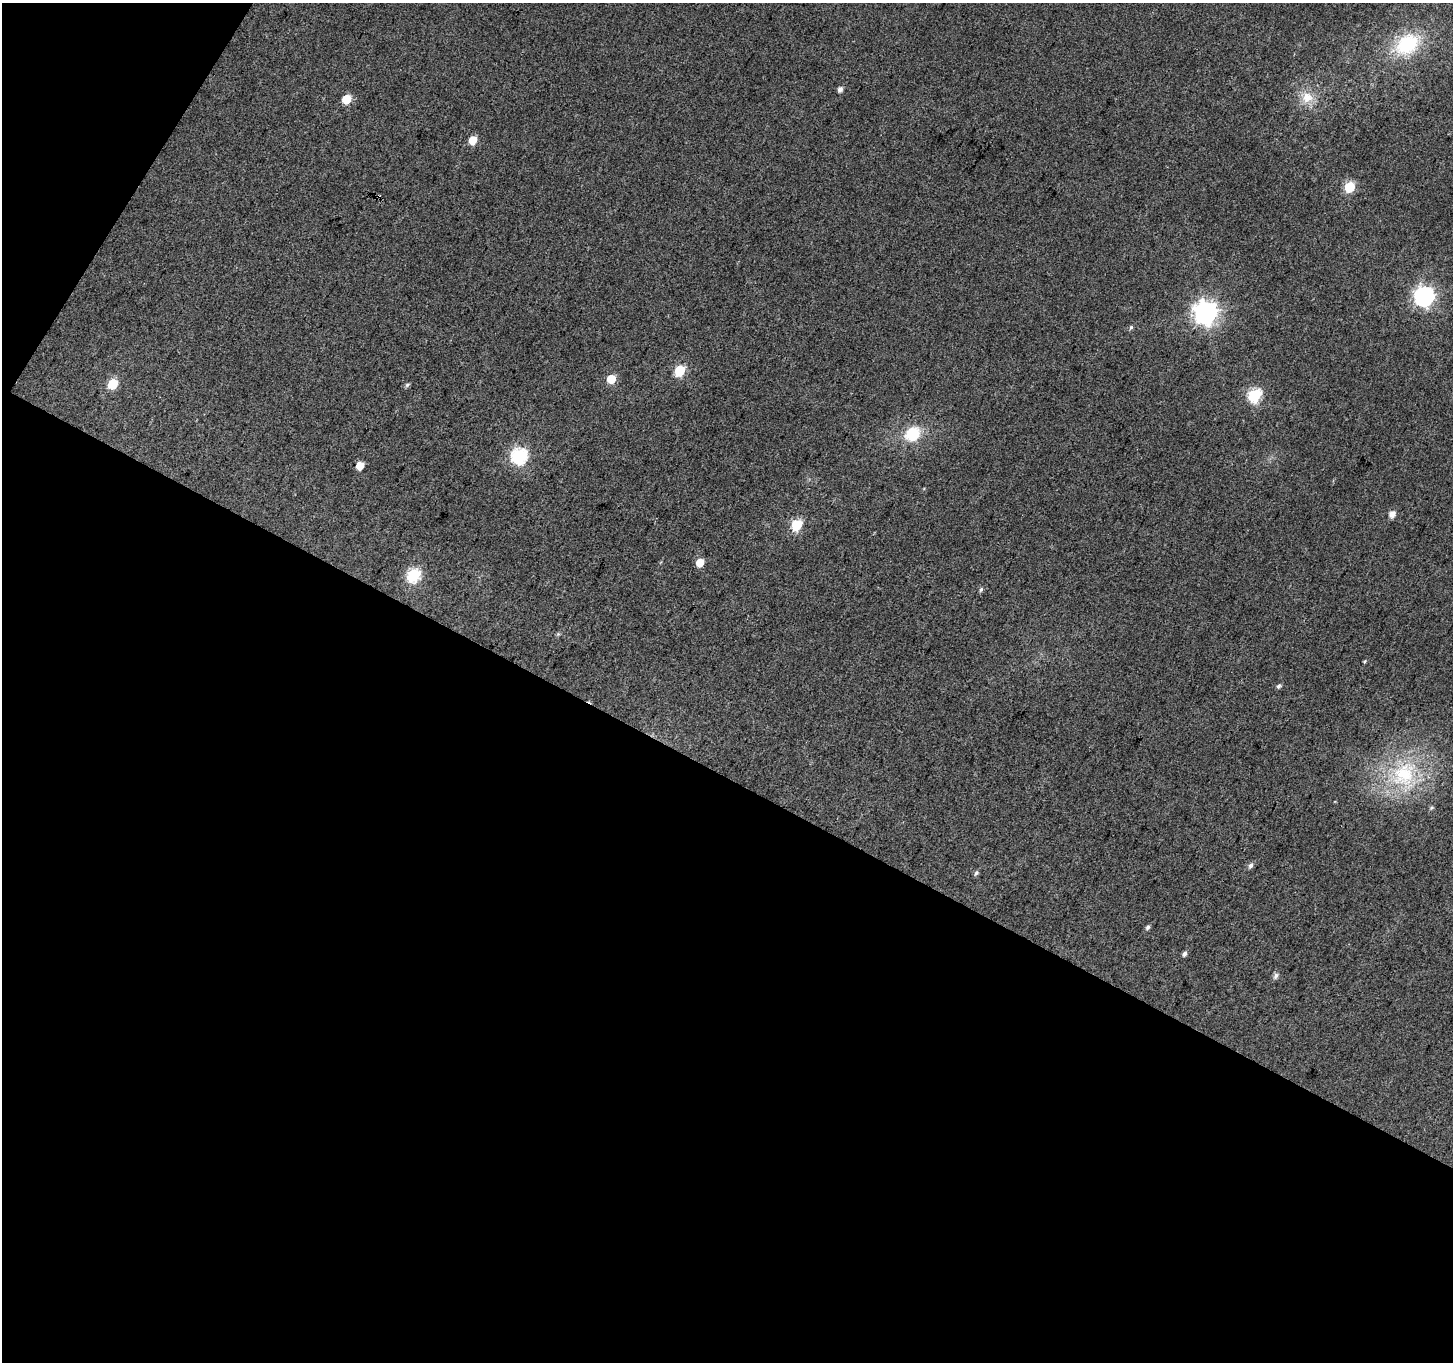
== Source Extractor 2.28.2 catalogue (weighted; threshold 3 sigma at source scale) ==
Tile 3 of 2 x 2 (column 1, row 2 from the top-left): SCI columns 2-1452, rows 121-1480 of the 2904 x 2941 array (HDU 1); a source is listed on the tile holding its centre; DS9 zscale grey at full resolution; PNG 1455 x 1364 px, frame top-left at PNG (2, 3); no overlay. Shown black and unused: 46% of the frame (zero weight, under 3 of 4 exposures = <1% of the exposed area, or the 3 px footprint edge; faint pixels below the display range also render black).
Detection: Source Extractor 2.28.2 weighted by HDU 2 'WHT'; one run over the whole footprint, this tile lists its part. Background 0.0867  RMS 0.012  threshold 0.0554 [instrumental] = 3 sigma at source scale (4.5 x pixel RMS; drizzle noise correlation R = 1.50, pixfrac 1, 0.0396/0.0396 arcsec/px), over >= 5 px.
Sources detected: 33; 1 cosmic-ray / hot-pixel residue — not listed; the other 32 listed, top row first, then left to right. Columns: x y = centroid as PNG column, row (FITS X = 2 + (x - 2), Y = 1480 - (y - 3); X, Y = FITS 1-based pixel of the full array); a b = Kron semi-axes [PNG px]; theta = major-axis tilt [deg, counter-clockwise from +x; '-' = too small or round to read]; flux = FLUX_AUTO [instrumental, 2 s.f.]
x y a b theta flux
1407 44 31 22 34 82
840 89 5 5 - 5.3
1307 97 17 15 -7 22
346 99 6 5 - 38
473 140 6 5 - 28
1350 187 6 6 - 73
1424 296 8 7 - 580
1206 312 8 8 - 950
1131 327 6 5 - 2
680 370 6 6 - 89
611 379 6 5 - 31
113 384 6 5 - 63
407 385 7 4 39 2.3
1254 395 7 6 - 170
912 434 21 17 36 40
519 455 7 7 - 280
360 465 5 5 - 22
1392 514 6 5 - 11
797 525 6 6 - 97
700 562 5 5 - 24
414 575 7 6 - 180
981 589 6 5 - 2.3
558 634 5 5 - 1.6
1365 661 5 3 - 1.4
1278 686 6 5 - 2.9
1404 774 45 34 54 120
1431 808 6 5 - 2
1251 865 8 5 65 4.1
976 873 7 5 60 2.8
1148 927 6 5 - 3
1184 954 6 5 - 3.7
1276 976 9 6 65 3.9